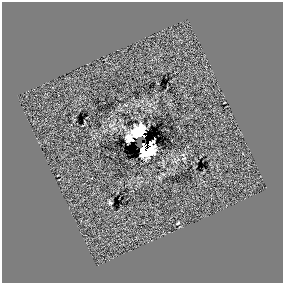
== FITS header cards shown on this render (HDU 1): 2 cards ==
NAXIS1  =                  281 /
NAXIS2  =                  281 /

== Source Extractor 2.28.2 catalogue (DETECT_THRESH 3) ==
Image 281 x 281 px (HDU 1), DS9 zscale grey, 1 PNG px = 1 image px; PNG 285 x 285 px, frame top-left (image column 1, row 281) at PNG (2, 2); no overlay
Background 0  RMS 35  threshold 105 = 3 sigma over >= 5 px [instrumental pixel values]
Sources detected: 10; all 10 listed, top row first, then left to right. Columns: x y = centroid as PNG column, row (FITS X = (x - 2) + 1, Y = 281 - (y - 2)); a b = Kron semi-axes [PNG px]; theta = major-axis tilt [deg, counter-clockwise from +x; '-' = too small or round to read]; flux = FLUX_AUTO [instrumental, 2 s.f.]
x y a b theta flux
111 125 7 4 19 3600
138 132 12 10 40 78000
130 138 9 6 -36 4800
150 143 5 3 - 6300
145 145 3 3 - 2200
143 149 7 4 82 16000
149 150 16 8 47 77000
184 158 6 3 42 2800
110 202 4 3 - 2900
178 223 4 2 - 2100